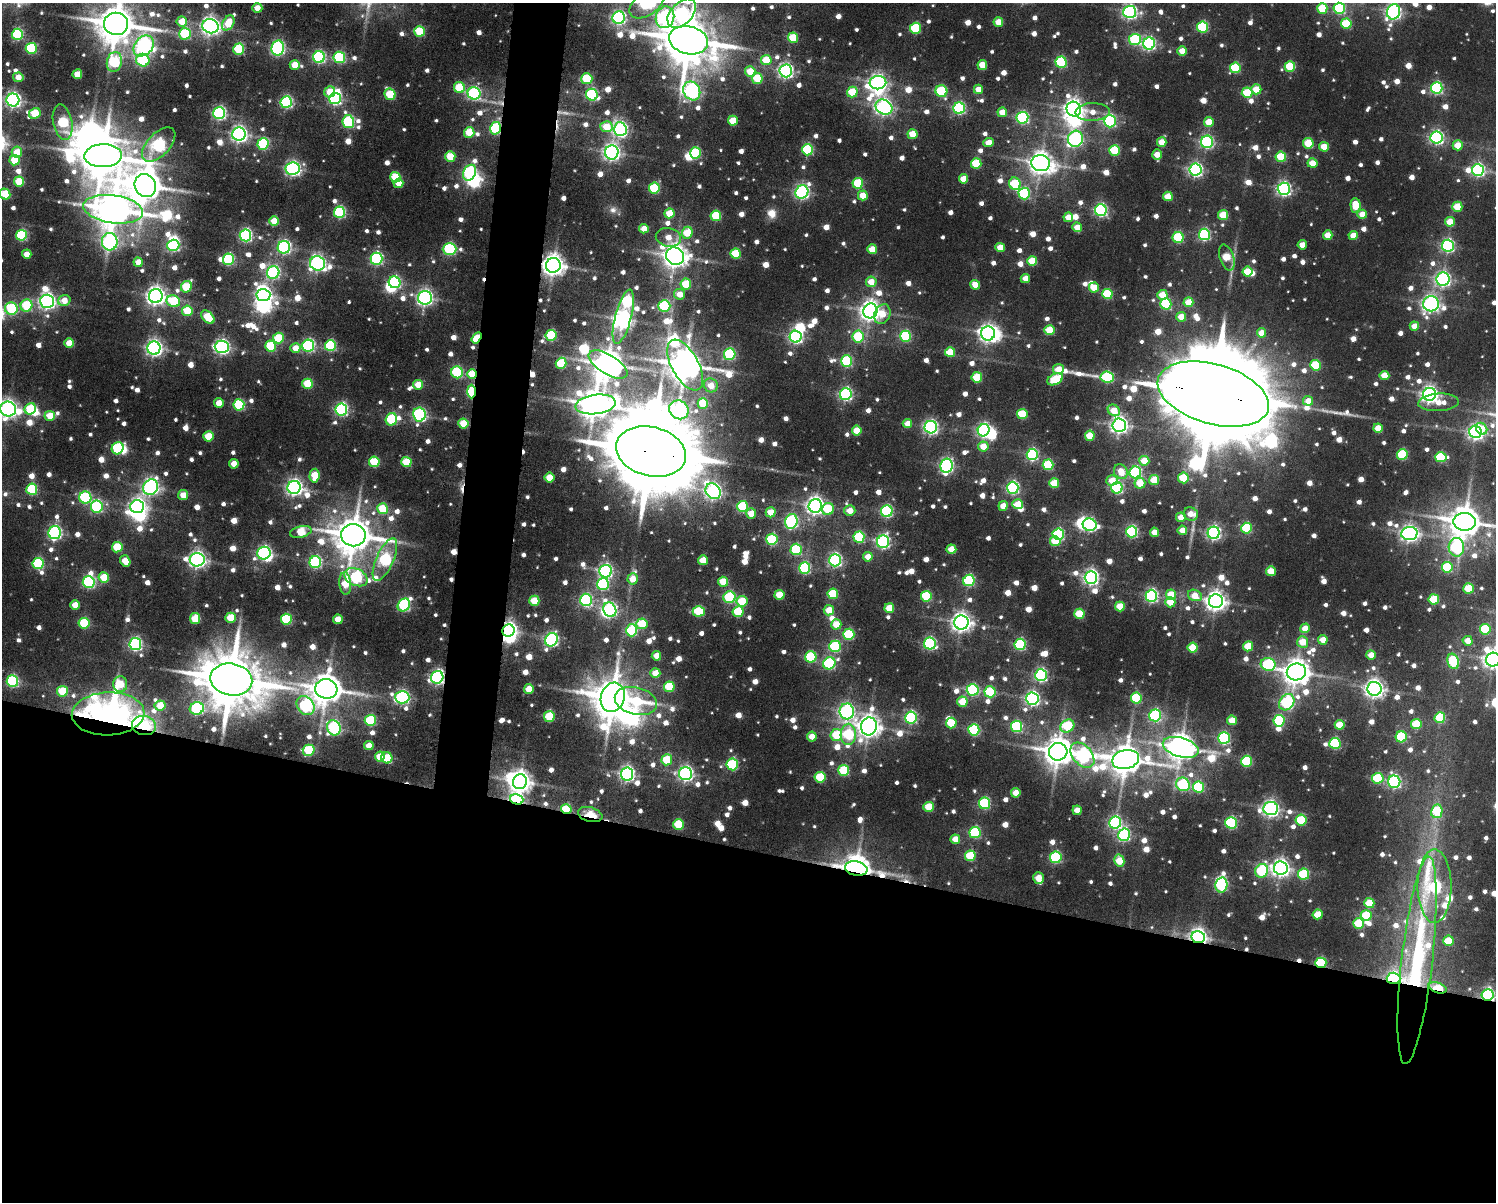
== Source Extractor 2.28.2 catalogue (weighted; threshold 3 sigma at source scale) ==
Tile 11 of 3 x 4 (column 2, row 4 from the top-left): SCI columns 1722-3215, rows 1-1200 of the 4820 x 4802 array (HDU 1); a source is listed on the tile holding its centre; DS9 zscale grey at full resolution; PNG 1498 x 1204 px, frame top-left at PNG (2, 3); each listed source drawn as its Kron ellipse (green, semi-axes under 4 px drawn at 4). Shown black and unused: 32% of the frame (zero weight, under 3 of 6 exposures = <1% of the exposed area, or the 3 px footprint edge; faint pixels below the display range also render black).
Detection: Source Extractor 2.28.2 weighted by HDU 2 'WHT'; one run over the whole footprint, this tile lists its part. Background 0.0702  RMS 0.0094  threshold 0.0386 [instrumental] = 3 sigma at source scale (4.09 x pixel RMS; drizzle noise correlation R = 1.36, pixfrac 0.8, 0.05/0.05 arcsec/px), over >= 5 px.
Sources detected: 1359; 11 too faint to see at this stretch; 28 inside a brighter object's white glare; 3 cosmic-ray / hot-pixel residue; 3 long thin detections or spike segments (spike, bleed or trail) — neither listed nor drawn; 18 inside a brighter listed object's ellipse — not listed separately; of the other 1296, all 500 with FLUX_AUTO >= 16.7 (the completeness limit of this list) listed and drawn (796 fainter detections not listed), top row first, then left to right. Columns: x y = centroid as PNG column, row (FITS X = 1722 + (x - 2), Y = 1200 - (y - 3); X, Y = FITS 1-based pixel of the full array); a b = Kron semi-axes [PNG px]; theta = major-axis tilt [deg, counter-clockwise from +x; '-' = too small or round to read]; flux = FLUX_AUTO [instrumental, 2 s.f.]
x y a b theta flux
647 3 20 11 37 200
257 8 5 5 - 17
1322 8 5 5 - 57
1339 8 5 5 - 140
1130 12 6 6 - 320
1393 12 7 6 - 390
682 13 17 10 46 190
665 17 11 9 74 220
619 18 6 6 - 270
182 21 5 5 - 27
998 22 5 5 - 25
228 23 8 5 59 34
116 24 12 11 - 3600
1346 24 5 5 - 61
211 26 8 7 - 630
1203 27 5 5 - 110
915 28 5 5 - 82
420 31 5 5 - 60
17 34 5 5 - 120
185 34 6 6 - 96
793 38 5 5 - 50
689 40 20 14 -13 5400
1135 40 6 5 - 120
1149 44 6 6 - 240
144 46 11 9 47 370
31 48 5 5 - 110
278 48 7 6 - 280
239 49 5 5 - 85
1182 51 4 4 - 18
319 57 6 6 - 180
339 57 6 5 - 130
143 60 7 6 - 130
766 60 5 5 - 40
114 62 10 7 78 94
1061 62 5 5 - 120
295 65 5 5 - 27
982 65 5 5 - 30
1290 66 5 5 - 65
1235 68 5 5 - 76
750 71 5 5 - 32
786 71 6 6 - 350
77 74 5 5 - 24
18 77 5 4 - 19
587 79 5 5 - 73
757 79 5 5 - 54
878 83 8 6 9 480
459 88 5 5 - 62
1437 88 6 5 - 180
978 89 4 4 - 20
1256 89 5 5 - 31
692 91 10 8 -60 400
941 91 6 5 - 82
330 92 5 5 - 29
852 92 5 5 - 50
474 93 6 6 - 210
1247 93 5 5 - 51
390 94 6 5 - 63
592 95 6 6 - 150
335 99 6 5 - 220
13 100 6 6 - 380
286 102 6 6 - 200
884 107 9 7 -32 470
959 108 6 5 - 180
1074 109 7 7 - 680
1002 112 5 4 - 24
1092 112 17 9 2 18
35 113 6 5 - 48
219 113 6 6 - 230
1022 118 6 6 - 190
733 121 5 5 - 32
1110 121 6 6 - 180
63 122 18 9 -78 92
348 122 6 5 - 140
1209 122 5 5 - 30
606 127 6 5 - 31
495 128 6 5 - 130
620 129 7 6 - 340
469 132 5 5 - 43
239 134 6 6 - 450
912 134 5 5 - 30
1437 137 6 6 - 290
1075 139 8 7 - 280
989 142 5 4 - 17
1162 142 5 4 - 23
1207 142 6 6 - 200
1308 143 5 5 - 45
263 144 6 5 - 120
159 145 21 11 46 230
1458 145 5 5 - 27
1324 147 5 5 - 30
807 150 5 5 - 120
1115 150 5 5 - 61
17 152 5 5 - 27
612 152 7 7 - 480
695 153 5 5 - 90
1157 155 5 4 - 18
103 156 19 11 2 4400
450 156 5 5 - 42
1281 157 5 5 - 58
14 160 5 5 - 43
976 163 5 5 - 68
1041 163 9 8 - 1100
1313 163 5 4 - 27
293 169 7 6 - 350
1195 170 6 6 - 260
1478 170 6 6 - 250
470 173 8 6 63 240
395 177 5 5 - 49
964 179 5 4 - 24
19 181 5 5 - 47
398 183 5 4 - 18
858 183 5 5 - 75
1015 184 6 5 - 73
145 185 12 10 -59 2100
654 188 5 5 - 81
1284 189 6 6 - 300
802 192 7 6 - 290
1024 193 6 5 - 120
5 194 6 5 - 46
863 195 5 5 - 26
1168 196 5 4 - 30
1355 205 7 5 -87 35
1457 207 5 5 - 42
113 209 30 14 -8 3300
1101 210 6 6 - 220
339 212 5 5 - 150
669 213 5 5 - 38
1362 214 5 4 - 23
1223 215 5 5 - 42
716 216 5 5 - 70
1068 217 5 4 - 23
274 221 5 5 - 37
1450 222 5 5 - 29
1077 227 5 4 - 18
644 229 5 5 - 17
687 233 6 5 - 40
1204 234 5 5 - 150
21 235 5 5 - 110
245 235 6 6 - 230
1328 235 5 4 - 25
1353 236 4 4 - 23
668 237 13 9 -11 17
1178 237 5 5 - 82
110 242 9 7 -82 360
173 245 6 5 - 170
1302 245 4 4 - 19
1448 246 6 6 - 230
284 247 6 6 - 240
1000 248 5 4 - 25
449 249 7 6 - 160
872 249 5 5 - 28
736 253 5 5 - 55
27 254 4 4 - 17
675 256 9 8 - 1300
1227 258 13 7 -72 44
228 259 5 5 - 130
376 259 6 6 - 190
1032 261 5 5 - 43
138 262 4 4 - 20
317 263 8 7 - 420
553 265 7 7 - 1000
1247 272 5 5 - 35
273 273 6 6 - 200
1025 279 4 4 - 17
1443 279 6 6 - 340
395 282 6 5 - 140
871 282 5 5 - 21
686 284 5 5 - 47
975 285 5 5 - 22
186 287 6 5 - 60
1094 287 5 5 - 28
679 294 5 5 - 18
1107 294 5 5 - 72
263 295 7 6 - 390
1162 295 5 5 - 30
156 296 7 7 - 650
425 298 7 7 - 410
64 300 6 5 - 20
47 301 7 6 - 450
173 301 7 6 - 67
1188 302 5 5 - 27
1166 304 5 5 - 97
1431 304 8 7 - 500
26 306 6 5 - 80
664 306 6 6 - 120
11 309 6 6 - 97
187 311 5 5 - 48
870 311 7 7 - 840
882 314 10 8 68 17
208 317 8 5 -44 55
623 317 28 8 75 790
1181 317 5 5 - 21
1414 326 4 4 - 18
1049 330 5 5 - 43
988 333 7 7 - 480
1261 333 5 4 - 18
551 335 5 5 - 98
906 336 5 5 - 100
796 337 6 6 - 290
858 337 6 5 - 83
278 338 5 5 - 52
477 338 6 4 57 37
69 343 5 5 - 27
330 345 5 5 - 110
270 346 5 5 - 76
308 346 6 6 - 200
222 347 7 6 - 340
154 348 6 6 - 460
295 348 5 5 - 21
950 352 5 5 - 40
730 354 6 5 - 110
846 361 5 5 - 110
561 363 6 5 - 71
608 365 22 10 -31 2000
685 365 28 13 -61 2700
1315 365 5 5 - 64
1058 369 5 5 - 21
457 372 6 5 - 120
472 374 5 4 - 43
1384 375 5 4 - 31
977 377 5 5 - 49
1107 377 7 5 -4 110
1055 379 8 5 26 71
308 384 5 5 - 54
418 385 5 5 - 27
711 385 7 6 - 19
471 392 7 4 -89 110
846 394 6 6 - 230
1213 394 57 30 -16 49000
1429 394 6 6 - 490
1308 401 5 5 - 19
1438 402 20 9 3 22
219 403 5 5 - 18
703 403 5 5 - 52
595 404 20 9 7 2200
239 405 5 5 - 120
8 409 8 7 - 610
30 409 6 5 - 68
341 409 6 6 - 220
679 410 10 9 - 270
1114 410 6 5 - 28
1022 414 5 5 - 53
419 415 7 6 - 210
50 416 5 5 - 30
391 419 6 5 - 93
463 424 5 5 - 42
907 424 5 4 - 18
1119 425 6 6 - 530
931 427 6 6 - 300
1378 428 4 4 - 27
1482 429 6 5 - 29
857 430 5 5 - 32
984 430 6 5 - 270
1475 432 6 6 - 380
208 436 5 5 - 43
1090 436 5 5 - 37
983 446 5 5 - 23
118 448 6 5 - 93
651 451 35 24 -14 26000
1032 454 5 5 - 170
1402 455 5 5 - 82
1441 457 6 5 - 82
1144 461 5 5 - 32
374 462 5 5 - 64
406 462 5 5 - 45
234 464 5 4 - 18
1048 465 5 5 - 84
946 466 7 6 - 280
1121 472 8 6 -56 22
1135 472 6 6 - 190
314 476 7 5 84 37
549 477 5 5 - 27
1183 478 5 5 - 53
1112 480 6 5 - 24
1154 480 5 5 - 38
1054 483 5 5 - 44
1140 483 5 5 - 33
151 487 8 7 - 440
294 487 6 6 - 460
1013 488 6 6 - 210
1117 488 6 5 - 160
32 489 5 5 - 100
713 491 8 7 - 390
183 495 5 5 - 18
85 497 6 6 - 130
1018 504 5 5 - 23
137 506 7 6 - 410
743 506 5 5 - 80
815 506 7 6 - 580
1003 506 5 4 - 21
97 507 6 6 - 150
383 509 5 5 - 46
828 509 6 6 - 51
850 511 5 5 - 17
887 511 6 5 - 150
771 512 5 5 - 25
751 514 5 5 - 21
1191 514 7 6 - 18
1181 517 5 4 - 21
791 521 7 6 - 210
1464 522 11 9 -5 2500
1090 525 7 6 - 200
1247 528 5 5 - 86
1182 530 5 4 - 19
301 532 11 5 13 46
1132 532 6 5 - 180
1154 532 4 4 - 19
55 533 7 6 - 260
1214 533 6 6 - 290
1409 533 8 6 5 490
1058 534 5 5 - 150
353 535 12 11 - 3200
859 537 5 5 - 93
772 539 6 5 - 100
1055 541 5 5 - 36
883 542 6 6 - 240
117 547 5 5 - 54
1456 547 9 7 -88 170
796 549 6 5 - 98
951 549 5 4 - 27
264 553 7 6 - 270
868 557 5 4 - 18
197 560 7 6 - 510
385 560 23 8 66 160
703 560 5 4 - 28
835 560 6 6 - 250
125 561 6 5 - 24
315 562 6 6 - 180
38 564 5 5 - 120
1447 567 5 5 - 80
805 568 6 5 - 150
606 571 6 6 - 260
1271 571 5 5 - 30
104 577 5 5 - 38
356 577 12 8 -25 190
1091 577 6 6 - 390
633 579 6 5 - 17
969 580 6 5 - 120
89 582 6 5 - 200
723 582 5 5 - 39
345 583 11 6 -86 39
603 584 6 6 - 120
1468 588 5 5 - 46
833 594 5 5 - 61
779 595 5 5 - 39
1171 595 5 5 - 27
1195 595 7 5 -24 23
926 596 5 5 - 81
1151 596 6 6 - 230
729 597 6 5 - 110
1434 599 5 5 - 62
586 600 6 6 - 180
534 601 5 5 - 45
742 601 5 5 - 43
1216 601 7 7 - 760
1170 602 5 5 - 29
75 605 5 4 - 19
404 605 7 5 50 160
1120 606 5 5 - 35
889 608 5 5 - 38
610 610 7 6 - 270
829 610 5 5 - 24
699 611 6 5 - 72
738 612 5 5 - 64
1079 614 5 5 - 46
195 618 5 5 - 42
231 618 5 5 - 43
286 619 5 5 - 91
338 619 5 4 - 22
961 622 7 7 - 730
84 623 5 5 - 76
642 624 5 5 - 57
836 624 5 5 - 29
1305 628 5 4 - 20
1485 629 5 5 - 69
632 630 6 5 - 120
508 631 6 6 - 510
849 634 5 5 - 81
551 640 7 6 - 250
1323 640 5 4 - 22
1468 641 5 5 - 18
1303 642 6 5 - 26
930 643 6 6 - 190
135 644 6 6 - 250
1020 644 5 5 - 140
835 646 6 5 - 110
1248 646 5 5 - 42
1193 648 5 5 - 50
1371 655 5 4 - 17
656 656 5 5 - 20
811 657 5 5 - 91
1493 660 7 7 - 620
1453 661 8 5 -70 85
829 663 6 6 - 150
1268 664 7 6 - 100
1296 672 9 8 - 1600
655 673 5 5 - 22
1041 675 6 5 - 240
437 677 6 6 - 310
231 680 21 16 -11 8900
12 681 6 6 - 150
120 684 8 7 - 33
669 687 5 5 - 59
326 689 11 9 -7 2200
529 689 5 5 - 27
1374 689 7 7 - 650
973 690 6 5 - 140
62 691 5 5 - 54
990 692 5 5 - 88
402 697 7 6 - 260
613 697 15 11 72 3600
1136 698 5 5 - 86
1032 699 6 6 - 310
636 701 21 13 -14 80
962 702 5 5 - 38
1287 702 9 7 51 180
305 705 10 8 -52 220
160 706 5 5 - 30
197 708 7 6 - 170
847 711 8 7 - 380
108 714 36 21 2 390
1155 715 6 6 - 180
549 716 5 5 - 64
911 717 6 6 - 190
1440 718 5 5 - 67
370 720 5 5 - 89
1232 720 5 4 - 27
1279 721 6 5 - 89
951 723 5 5 - 44
1416 724 5 5 - 55
1340 725 5 5 - 33
144 726 12 9 -11 61
869 726 9 8 - 1000
1017 726 5 5 - 130
1067 726 7 6 - 80
334 728 7 7 - 210
974 730 5 5 - 110
848 734 10 7 88 94
836 735 6 6 - 54
812 737 5 5 - 20
1401 737 5 5 - 88
1224 738 6 5 - 160
1335 743 5 5 - 120
369 745 5 4 - 22
1181 747 18 9 -16 1700
309 750 6 5 - 82
1058 752 9 9 - 1800
1082 755 14 9 -48 300
380 757 5 5 - 35
387 758 6 5 - 40
1126 759 13 9 13 2300
667 760 5 5 - 55
1246 761 5 5 - 95
732 764 6 5 - 120
844 770 5 5 - 86
627 774 6 6 - 350
685 774 6 6 - 360
820 777 5 5 - 56
1378 778 6 5 - 69
520 782 7 7 - 950
1394 782 6 6 - 220
1183 784 7 6 - 140
1199 787 5 5 - 110
1016 793 5 4 - 21
517 799 6 5 - 260
984 803 6 5 - 120
929 807 5 5 - 40
566 809 5 5 - 67
1271 809 7 6 - 450
1077 810 4 4 - 19
1437 811 7 5 78 60
590 815 12 7 -15 41
1301 820 5 5 - 67
1115 822 6 6 - 220
1231 823 5 5 - 140
678 824 5 5 - 65
975 832 5 5 - 110
1124 835 6 6 - 200
955 839 5 5 - 22
970 856 5 5 - 55
1056 857 6 5 - 140
1119 861 6 5 - 35
1281 868 7 7 - 570
856 869 11 7 -11 1900
1262 871 7 6 - 110
1303 874 5 5 - 74
1038 878 6 5 - 23
1221 885 7 6 - 170
1435 886 37 17 -90 210
1369 903 5 5 - 41
1318 914 5 5 - 32
1366 915 5 5 - 58
1358 923 5 5 - 52
1198 937 6 6 - 530
1448 941 5 5 - 43
1417 960 104 15 83 210
1321 963 5 5 - 100
1394 978 7 5 -1 280
1438 988 9 5 -19 62
1487 995 6 6 - 280
Overlapping masked pixels (flux is a lower limit): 20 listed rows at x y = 495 128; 553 265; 477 338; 472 374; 471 392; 1213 394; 651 451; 508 631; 437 677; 108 714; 144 726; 517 799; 566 809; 590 815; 856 869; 1198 937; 1321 963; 1394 978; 1438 988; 1487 995
Isophote crosses this tile's border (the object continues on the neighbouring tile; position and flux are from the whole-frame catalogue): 12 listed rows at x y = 647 3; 1339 8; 1130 12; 1393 12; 682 13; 116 24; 5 194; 8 409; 1475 432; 1464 522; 1493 660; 1487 995